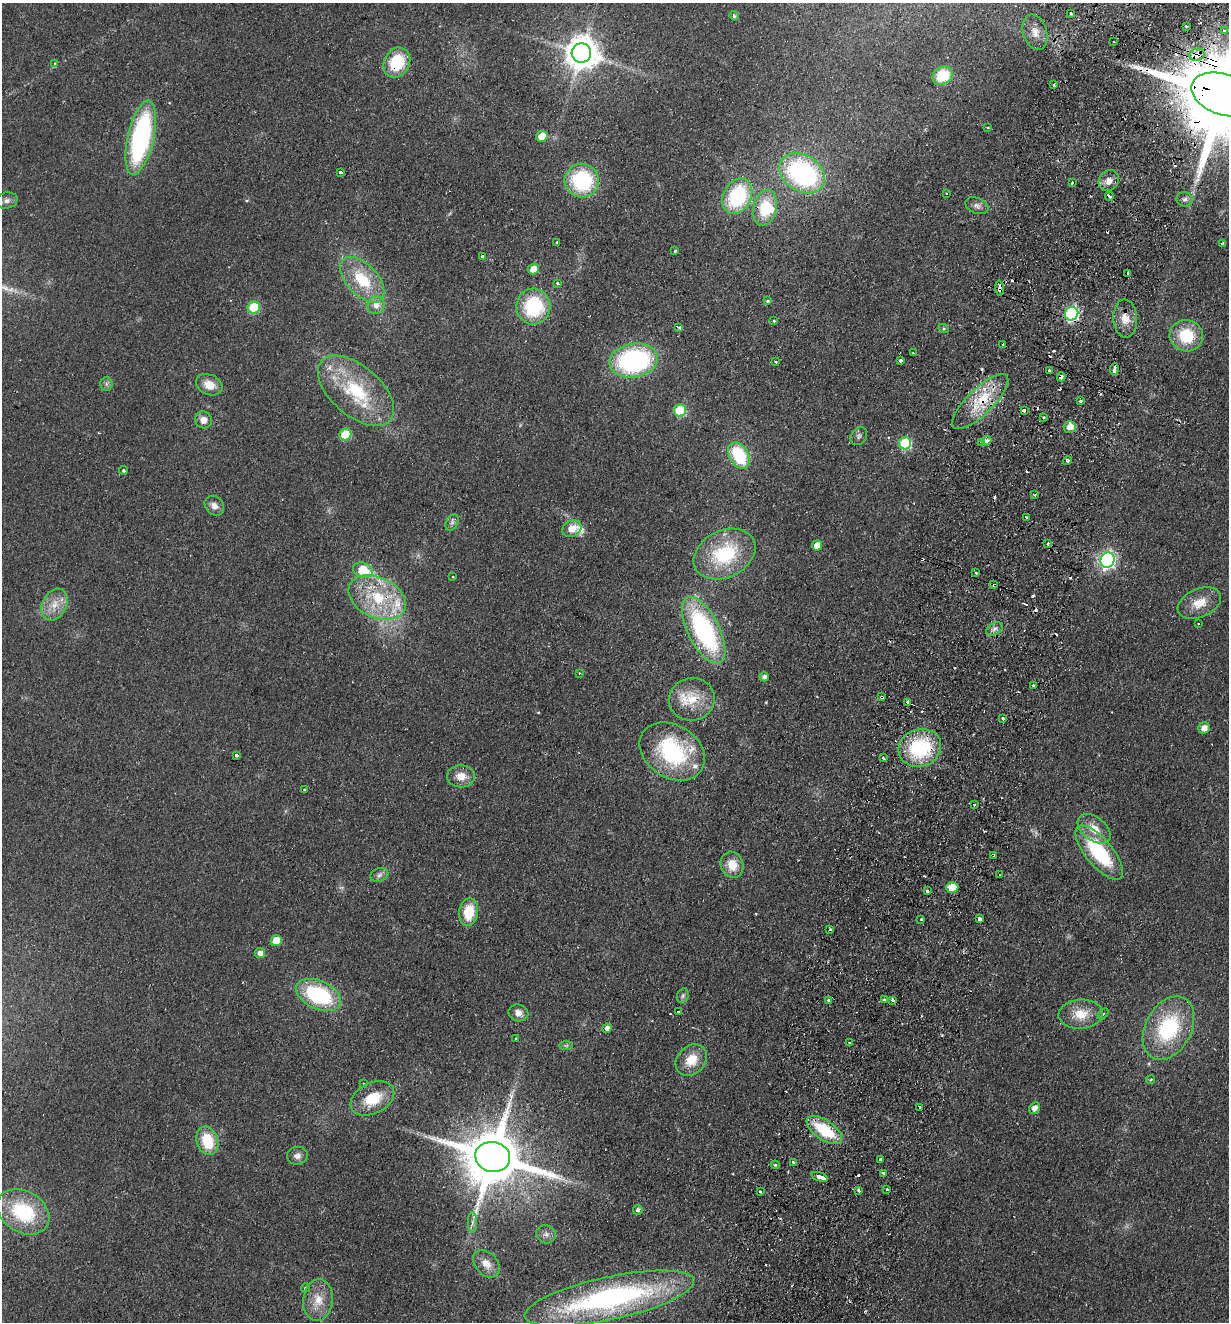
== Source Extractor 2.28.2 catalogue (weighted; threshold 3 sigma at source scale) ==
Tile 10 of 4 x 4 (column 2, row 3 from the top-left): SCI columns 1540-2766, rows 1341-2660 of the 5406 x 5319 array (HDU 1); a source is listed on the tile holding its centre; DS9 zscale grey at full resolution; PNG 1231 x 1324 px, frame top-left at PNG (2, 3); each listed source drawn as its Kron ellipse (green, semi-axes under 4 px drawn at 4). Shown black and unused: <1% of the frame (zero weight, under 2 of 3 exposures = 3% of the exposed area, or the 3 px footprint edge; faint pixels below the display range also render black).
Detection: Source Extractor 2.28.2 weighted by HDU 2 'WHT'; one run over the whole footprint, this tile lists its part. Background 0.0953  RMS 0.011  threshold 0.0479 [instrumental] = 3 sigma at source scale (4.5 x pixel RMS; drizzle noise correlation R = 1.50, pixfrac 1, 0.05/0.05 arcsec/px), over >= 5 px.
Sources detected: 195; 1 too faint to see at this stretch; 1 inside a brighter object's white glare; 25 cosmic-ray / hot-pixel residue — neither listed nor drawn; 7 inside a brighter listed object's ellipse — not listed separately; the other 161 listed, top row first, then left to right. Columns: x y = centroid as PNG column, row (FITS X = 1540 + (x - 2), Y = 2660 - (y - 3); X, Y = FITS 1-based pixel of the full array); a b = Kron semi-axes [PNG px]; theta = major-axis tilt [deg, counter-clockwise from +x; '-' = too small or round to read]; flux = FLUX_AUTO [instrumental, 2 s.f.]
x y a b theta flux
1071 14 3 3 - 2.8
734 16 5 4 - 2.2
1186 26 4 3 - 1.4
1224 31 4 3 - 2.4
1035 32 18 11 -74 12
1114 42 3 2 - 1.8
581 53 10 9 - 2200
1197 55 7 6 - 17
397 63 16 12 60 50
54 64 4 4 - 2.1
942 76 10 8 33 41
1053 85 3 3 - 3.8
1224 95 33 20 -19 26000
988 128 3 3 - 2.7
542 136 6 5 - 19
141 138 38 13 77 190
341 172 4 3 - 4.2
802 173 24 18 -31 180
582 181 17 17 - 97
1109 181 11 9 50 9.2
1072 183 3 3 - 4.6
946 193 4 3 - 1.3
737 196 18 14 63 96
1109 196 4 3 - 6.4
1185 199 8 7 - 3.8
7 200 11 8 13 4.9
977 206 12 7 -23 4.5
765 208 18 11 77 41
557 243 3 3 - 2.6
1222 244 3 3 - 3.8
675 251 3 3 - 1.1
483 257 3 3 - 6.8
533 269 5 5 - 14
1128 273 3 3 - 7.9
362 280 28 15 -47 48
557 283 3 3 - 1.7
1000 288 8 4 -87 6.5
768 301 3 3 - 4.8
376 305 9 8 - 9.3
533 306 18 17 - 79
254 307 6 6 - 50
1072 314 7 6 - 220
1125 318 19 12 -87 16
774 321 3 3 - 1.6
679 327 3 3 - 3
944 328 5 4 - 1.5
1186 336 17 15 -12 43
1003 345 3 3 - 19
913 353 3 2 - 0.96
634 360 24 17 9 180
901 361 3 3 - 6.6
775 362 3 2 - 1.7
1114 369 6 3 85 7.9
1049 370 3 3 - 2
1061 377 4 3 - 9.4
106 384 7 6 - 2.8
209 385 14 10 -24 14
356 391 45 25 -41 82
1080 401 3 3 - 4
980 402 37 13 44 42
1024 410 4 3 - 9.5
680 411 6 6 - 67
1043 417 3 3 - 2.6
203 420 8 8 - 8
1070 427 6 6 - 10
345 435 6 5 - 42
859 436 10 7 52 3.6
986 441 5 4 - 3.7
905 443 6 6 - 88
982 443 4 3 - 1.9
739 455 14 9 -60 62
1067 460 5 4 - 2.7
123 470 4 3 - 2.4
1035 495 3 2 - 1.5
214 506 11 9 -46 6.9
1026 517 3 3 - 1.4
452 522 9 5 64 3.4
572 529 10 7 26 15
1048 543 4 3 - 2.9
817 545 5 5 - 11
725 554 32 23 26 84
1107 560 8 7 - 320
363 570 10 7 -18 37
975 573 3 3 - 1.9
453 577 3 2 - 1.2
994 585 3 3 - 3.6
377 597 30 20 -26 62
1199 603 23 14 24 20
54 604 17 12 62 16
1198 624 2 2 - 0.84
994 629 9 5 28 4
704 630 37 15 -63 180
579 673 3 3 - 1.3
764 677 4 4 - 4.2
1033 686 3 3 - 2.6
882 697 4 3 - 2.3
692 699 23 21 12 32
907 702 3 3 - 28
1002 718 3 3 - 5.9
1204 728 6 5 - 8.8
920 748 21 18 20 91
672 751 35 26 -32 120
236 755 3 3 - 7.8
883 758 3 3 - 4.4
461 776 14 11 -3 13
304 789 3 2 - 1.7
974 804 3 2 - 0.99
1094 829 19 11 -38 18
1099 853 33 13 -50 88
993 855 3 2 - 2.1
732 865 13 11 -72 18
1000 874 3 2 - 2.6
379 875 9 6 18 4.1
952 887 6 5 - 17
927 891 3 3 - 6.7
469 912 14 9 82 29
921 919 3 3 - 1.7
979 919 4 3 - 6.5
830 929 4 3 - 1.7
276 941 5 5 - 23
260 953 5 5 - 6.3
318 995 24 14 -24 100
683 996 7 5 69 2.8
829 1000 3 3 - 4.2
884 1000 3 3 - 7.4
892 1000 4 3 - 2.6
678 1012 3 3 - 4.3
518 1013 10 8 -14 7.8
1081 1014 22 14 4 23
1103 1014 6 4 46 1.4
607 1028 5 4 - 5.4
1168 1028 34 23 62 96
516 1038 3 3 - 1.9
849 1043 3 3 - 1.1
566 1046 7 4 1 2
691 1060 17 14 47 23
1151 1079 5 3 - 1.2
364 1084 3 3 - 1.3
372 1098 23 15 27 35
920 1107 3 3 - 2.4
1034 1108 6 5 - 7.2
824 1130 20 10 -34 52
207 1141 14 10 -72 38
297 1156 10 9 - 5.4
493 1157 17 15 -14 8800
881 1160 3 3 - 25
793 1162 3 3 - 3
775 1165 4 4 - 1.4
884 1173 4 3 - 4.6
820 1177 9 3 -18 40
887 1189 3 3 - 2
859 1190 4 3 - 3.1
760 1192 3 2 - 1.5
638 1210 5 4 - 2.9
23 1212 28 20 -30 77
472 1222 10 4 89 3.4
546 1234 10 9 - 5.1
486 1264 15 11 -48 11
305 1288 5 4 - 2
609 1298 86 21 12 280
318 1300 21 15 82 21
Overlapping masked pixels (flux is a lower limit): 14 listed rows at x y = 1197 55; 397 63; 1224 95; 1000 288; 1072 314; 1125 318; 1061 377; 980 402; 1070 427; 994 585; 882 697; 920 748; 993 855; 609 1298
Isophote crosses this tile's border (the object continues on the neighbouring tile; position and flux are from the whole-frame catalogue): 1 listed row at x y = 1224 95